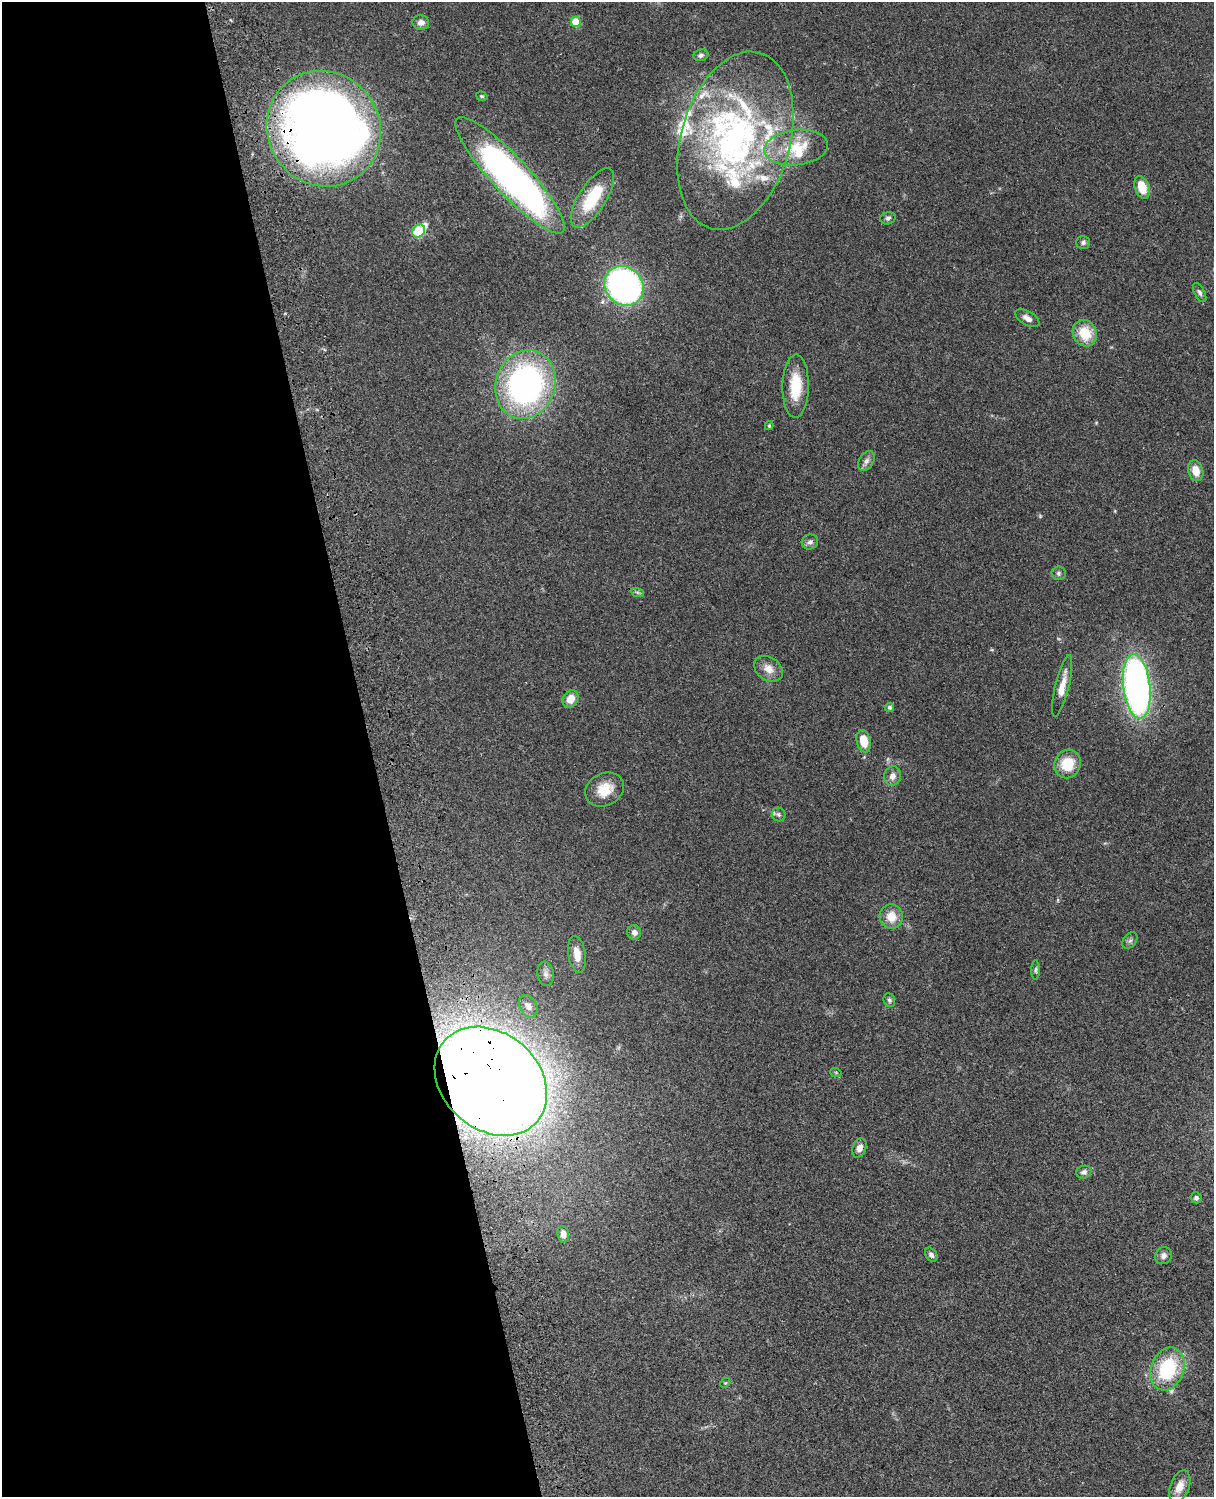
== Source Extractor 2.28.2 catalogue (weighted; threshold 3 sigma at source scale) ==
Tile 5 of 4 x 3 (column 1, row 2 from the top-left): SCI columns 121-1332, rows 1773-3267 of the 5087 x 4926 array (HDU 1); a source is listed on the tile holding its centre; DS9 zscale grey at full resolution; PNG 1216 x 1499 px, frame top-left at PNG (2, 2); each listed source drawn as its Kron ellipse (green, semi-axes under 4 px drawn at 4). Shown black and unused: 31% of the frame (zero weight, under 3 of 4 exposures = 6% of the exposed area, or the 3 px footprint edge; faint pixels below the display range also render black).
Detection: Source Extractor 2.28.2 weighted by HDU 2 'WHT'; one run over the whole footprint, this tile lists its part. Background 0.0873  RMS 0.0061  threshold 0.0274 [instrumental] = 3 sigma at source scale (4.5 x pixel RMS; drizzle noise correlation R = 1.50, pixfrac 1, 0.05/0.05 arcsec/px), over >= 5 px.
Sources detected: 67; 13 inside a brighter listed object's ellipse — not listed separately; the other 54 listed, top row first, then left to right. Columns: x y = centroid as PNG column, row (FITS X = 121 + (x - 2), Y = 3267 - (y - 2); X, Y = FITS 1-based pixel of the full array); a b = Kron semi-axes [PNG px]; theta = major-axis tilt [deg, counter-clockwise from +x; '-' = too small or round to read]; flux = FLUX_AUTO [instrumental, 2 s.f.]
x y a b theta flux
421 22 8 7 - 3.1
576 22 5 5 - 15
701 55 7 6 - 1.8
482 96 6 4 -19 0.81
324 129 59 56 -52 680
735 141 91 54 74 190
796 148 32 17 6 21
510 175 77 18 -47 300
1142 187 12 7 -71 12
592 198 34 13 57 30
888 218 8 6 17 1.5
419 231 7 5 44 43
1083 242 7 6 - 1.5
624 286 21 18 -47 200
1200 293 10 5 -63 1.7
1027 318 13 7 -31 3.3
1085 333 14 11 -63 16
525 384 35 30 71 170
796 386 32 13 89 20
769 426 4 3 - 0.87
866 461 11 7 58 2.7
1196 471 10 7 -75 7
810 542 8 7 - 2.3
1058 573 7 7 - 1.5
637 592 7 4 -18 1.1
768 669 15 11 -33 6.1
1062 686 32 7 77 8.3
1137 686 32 13 -83 240
571 699 9 7 60 7.2
890 707 4 4 - 1.5
864 741 11 7 -77 11
1067 764 14 13 - 16
892 776 10 8 71 3.7
605 790 20 16 26 12
779 815 7 6 - 1.6
891 917 12 11 - 8.6
634 932 7 7 - 2.6
1130 941 9 6 48 1.7
577 954 18 8 -81 7.6
1036 970 10 4 89 1.1
546 974 12 8 -82 3.1
889 1000 7 5 -65 1.4
528 1006 12 8 -61 3.4
836 1073 5 3 - 0.57
491 1081 62 48 -41 1400
859 1148 10 6 69 3.8
1084 1172 7 6 - 1.9
1196 1198 5 5 - 1.5
563 1234 8 6 -83 4
931 1255 8 5 -55 2
1163 1256 9 8 - 2.5
1167 1369 22 16 69 42
725 1383 5 4 - 0.73
1180 1486 17 9 69 6.3
Overlapping masked pixels (flux is a lower limit): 2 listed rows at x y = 324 129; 491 1081